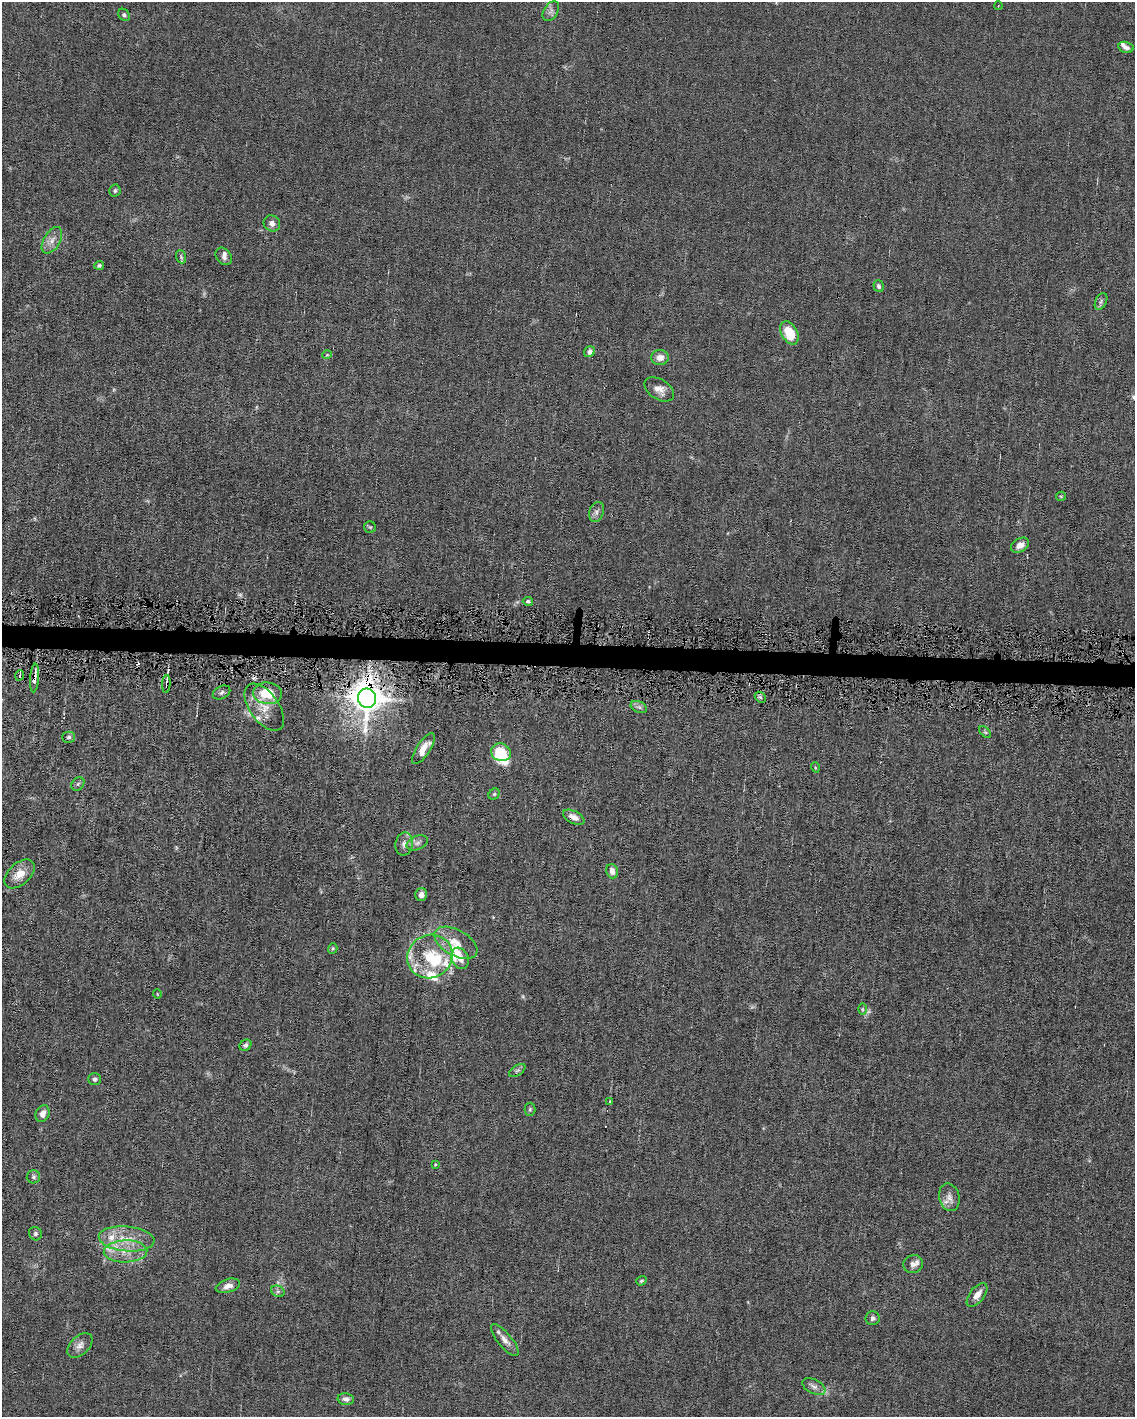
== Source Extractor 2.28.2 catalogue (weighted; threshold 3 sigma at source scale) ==
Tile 7 of 4 x 3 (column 3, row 2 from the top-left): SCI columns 2266-3398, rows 1520-2934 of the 4530 x 4563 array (HDU 1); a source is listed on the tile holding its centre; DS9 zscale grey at full resolution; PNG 1137 x 1419 px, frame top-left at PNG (2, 2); each listed source drawn as its Kron ellipse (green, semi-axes under 4 px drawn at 4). Shown black and unused: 2% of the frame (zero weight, under 4 of 8 exposures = <1% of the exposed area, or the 3 px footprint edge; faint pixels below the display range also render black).
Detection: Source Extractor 2.28.2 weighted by HDU 2 'WHT'; one run over the whole footprint, this tile lists its part. Background 0.0156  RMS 0.0023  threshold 0.00958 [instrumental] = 3 sigma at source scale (4.09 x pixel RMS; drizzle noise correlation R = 1.36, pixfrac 0.8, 0.05/0.05 arcsec/px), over >= 5 px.
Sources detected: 92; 4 too faint to see at this stretch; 2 inside a brighter object's white glare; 1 cosmic-ray / hot-pixel residue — neither listed nor drawn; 13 inside a brighter listed object's ellipse — not listed separately; the other 72 listed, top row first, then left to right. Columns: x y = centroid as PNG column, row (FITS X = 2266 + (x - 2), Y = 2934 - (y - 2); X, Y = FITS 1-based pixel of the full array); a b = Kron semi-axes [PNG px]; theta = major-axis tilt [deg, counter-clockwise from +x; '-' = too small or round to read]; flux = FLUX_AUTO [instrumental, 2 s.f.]
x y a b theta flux
998 6 4 2 - 0.14
551 11 11 7 57 0.87
124 15 6 5 - 0.5
1126 47 7 5 -14 0.85
115 191 6 6 - 0.43
272 223 8 7 - 1.1
52 240 14 8 60 1.7
224 256 9 7 -53 0.78
181 257 7 5 -70 0.39
99 265 5 4 - 0.43
879 286 6 5 - 0.51
1101 301 9 5 63 0.56
789 333 12 8 -60 6
589 352 6 5 - 0.92
327 355 5 4 - 0.23
660 358 8 7 - 1.7
659 389 16 10 -32 1.9
1061 496 5 4 - 0.27
596 512 10 7 67 0.82
370 527 6 6 - 0.34
1020 545 10 6 31 1.3
528 601 5 4 - 0.5
20 675 5 3 - 0.26
34 678 14 4 85 1.5
166 684 9 3 86 0.83
222 692 9 6 27 0.6
268 693 14 11 -5 6.9
760 697 6 4 -43 0.39
367 698 10 9 - 430
264 707 27 14 -54 4.2
639 707 9 5 -24 0.59
985 732 7 4 -44 0.37
69 737 6 5 - 0.49
423 749 18 7 57 2.3
501 752 10 8 -22 8.3
815 767 5 3 - 0.2
78 784 7 6 - 0.48
494 794 6 5 - 0.32
574 817 11 6 -27 1.3
417 843 11 7 23 0.95
404 844 12 8 78 1.3
612 871 7 5 -72 1.4
20 874 18 10 42 3.2
421 894 6 6 - 1.3
456 943 23 13 -29 4
333 949 5 4 - 0.29
430 957 23 21 32 8.4
460 958 11 8 -68 1.7
157 994 5 3 - 0.17
862 1009 6 4 -89 0.29
245 1045 6 5 - 0.61
517 1070 9 5 33 0.51
94 1079 6 6 - 0.53
610 1101 4 2 - 0.15
530 1109 6 5 - 0.39
43 1114 9 6 64 1.4
435 1164 4 4 - 0.21
33 1177 6 6 - 0.54
949 1197 14 10 -76 1.7
35 1234 7 6 - 0.49
127 1239 28 12 -5 5.4
125 1251 22 11 2 4
913 1264 10 9 - 1
641 1281 5 4 - 0.35
228 1286 12 6 17 1.4
278 1291 7 5 -29 0.5
977 1295 14 7 52 1.9
873 1318 7 7 - 0.62
505 1340 20 7 -51 1.5
80 1345 15 9 44 1.4
814 1387 12 7 -26 1
346 1399 8 5 -5 0.99
Overlapping masked pixels (flux is a lower limit): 3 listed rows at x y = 34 678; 166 684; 367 698